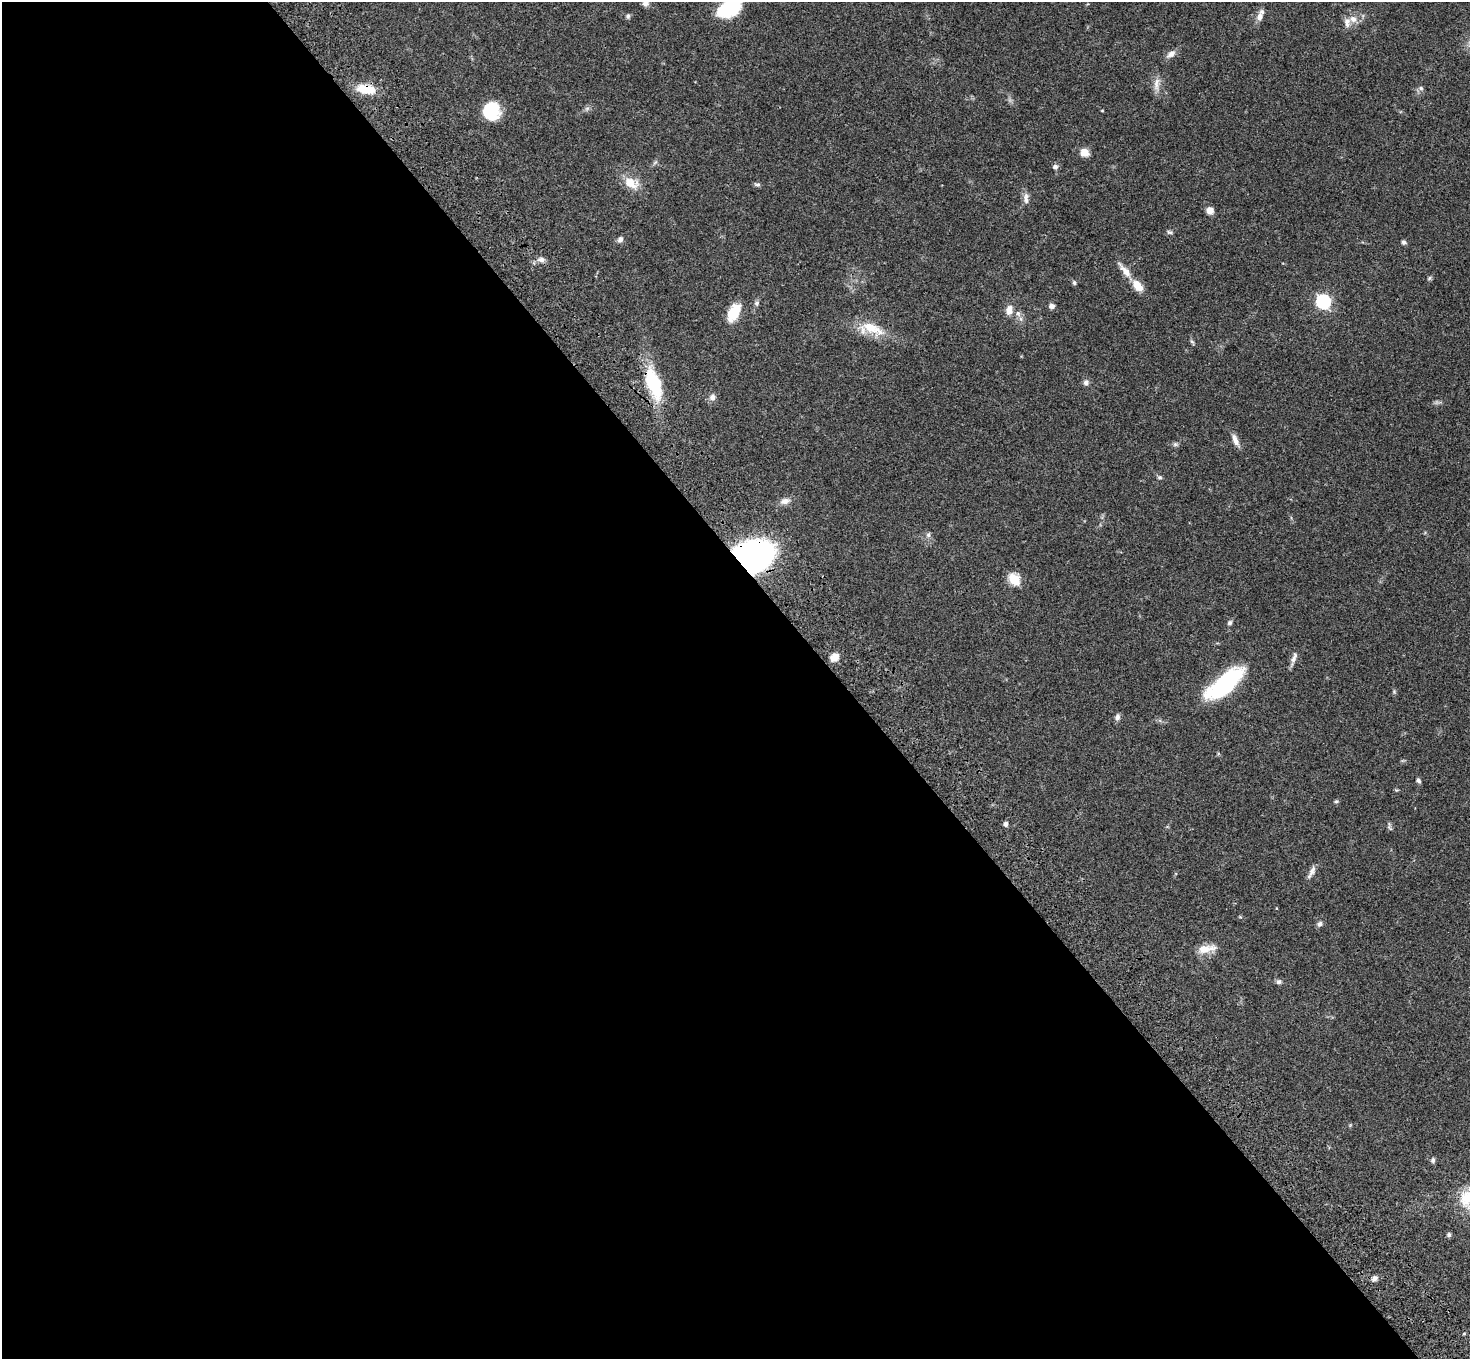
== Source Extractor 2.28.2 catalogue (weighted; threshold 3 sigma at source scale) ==
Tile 9 of 4 x 4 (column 1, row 3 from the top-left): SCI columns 106-1573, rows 1736-3092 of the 6081 x 6045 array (HDU 1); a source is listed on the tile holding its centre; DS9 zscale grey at full resolution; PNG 1472 x 1361 px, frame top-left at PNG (2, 2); no overlay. Shown black and unused: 57% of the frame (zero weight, under 3 of 4 exposures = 6% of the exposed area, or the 3 px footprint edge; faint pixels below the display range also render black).
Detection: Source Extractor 2.28.2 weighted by HDU 2 'WHT'; one run over the whole footprint, this tile lists its part. Background 0.0477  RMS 0.0052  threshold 0.0235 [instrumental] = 3 sigma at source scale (4.5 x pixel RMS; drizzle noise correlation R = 1.50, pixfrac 1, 0.05/0.05 arcsec/px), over >= 5 px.
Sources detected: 62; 2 inside a brighter listed object's ellipse — not listed separately; the other 60 listed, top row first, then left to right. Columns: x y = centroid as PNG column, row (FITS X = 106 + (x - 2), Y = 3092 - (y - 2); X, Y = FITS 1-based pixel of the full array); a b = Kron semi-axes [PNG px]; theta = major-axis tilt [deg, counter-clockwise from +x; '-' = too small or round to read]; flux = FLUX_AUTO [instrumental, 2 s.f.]
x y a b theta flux
645 3 7 6 - 1.9
730 7 25 16 27 31
628 16 6 5 - 1.1
1260 17 12 7 76 3.2
1353 19 10 9 - 3.4
1171 54 13 8 32 2.6
1156 84 19 7 83 3.7
1421 88 7 6 - 1.2
365 89 19 9 -11 13
587 108 7 4 19 1
491 111 17 16 - 20
1084 152 7 6 - 6.8
1055 167 7 6 - 1.5
631 183 18 12 -26 8.1
758 184 8 5 1 1.1
1026 198 15 7 -89 2.7
1210 210 7 7 - 3.9
1169 232 7 5 -3 1
620 239 7 6 - 1.8
1404 242 6 5 - 1.1
541 260 9 7 -14 2
1125 271 21 8 -48 4.7
1429 278 6 5 - 0.8
1074 282 7 5 -75 0.87
1138 286 15 9 -51 6.4
1323 302 6 6 - 92
757 303 7 7 - 1.2
1052 306 7 7 - 1.7
1009 310 12 8 83 4.1
734 312 18 10 62 14
1018 313 9 6 -63 1.7
872 328 36 14 -23 13
1192 342 6 4 -20 0.71
1086 383 7 7 - 1.7
653 384 31 13 -70 32
712 397 10 8 65 2.3
1235 440 16 7 -68 3.4
1175 444 6 6 - 1
1160 477 6 5 - 0.88
785 501 14 8 13 2.9
928 535 7 6 - 1.3
751 557 24 18 11 250
1014 579 6 5 - 35
1230 623 7 6 - 1.1
834 657 9 7 28 5.2
1294 658 18 6 70 2.4
1225 684 42 15 40 52
1394 692 5 5 - 0.67
1117 717 9 6 86 1.7
1418 780 6 4 -57 1.1
1336 801 6 4 1 0.65
1006 824 6 5 - 1.2
1389 827 13 4 -77 1
1312 871 17 6 61 2.6
1320 924 8 6 49 1.5
1206 949 23 9 10 6.7
1278 982 7 6 - 1.3
1433 1160 6 5 - 1.3
1449 1235 6 5 - 1
1374 1278 8 6 27 1.9
Overlapping masked pixels (flux is a lower limit): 3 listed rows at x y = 365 89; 653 384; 751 557
Isophote crosses this tile's border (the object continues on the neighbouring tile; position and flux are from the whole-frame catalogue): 2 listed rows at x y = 645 3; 730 7